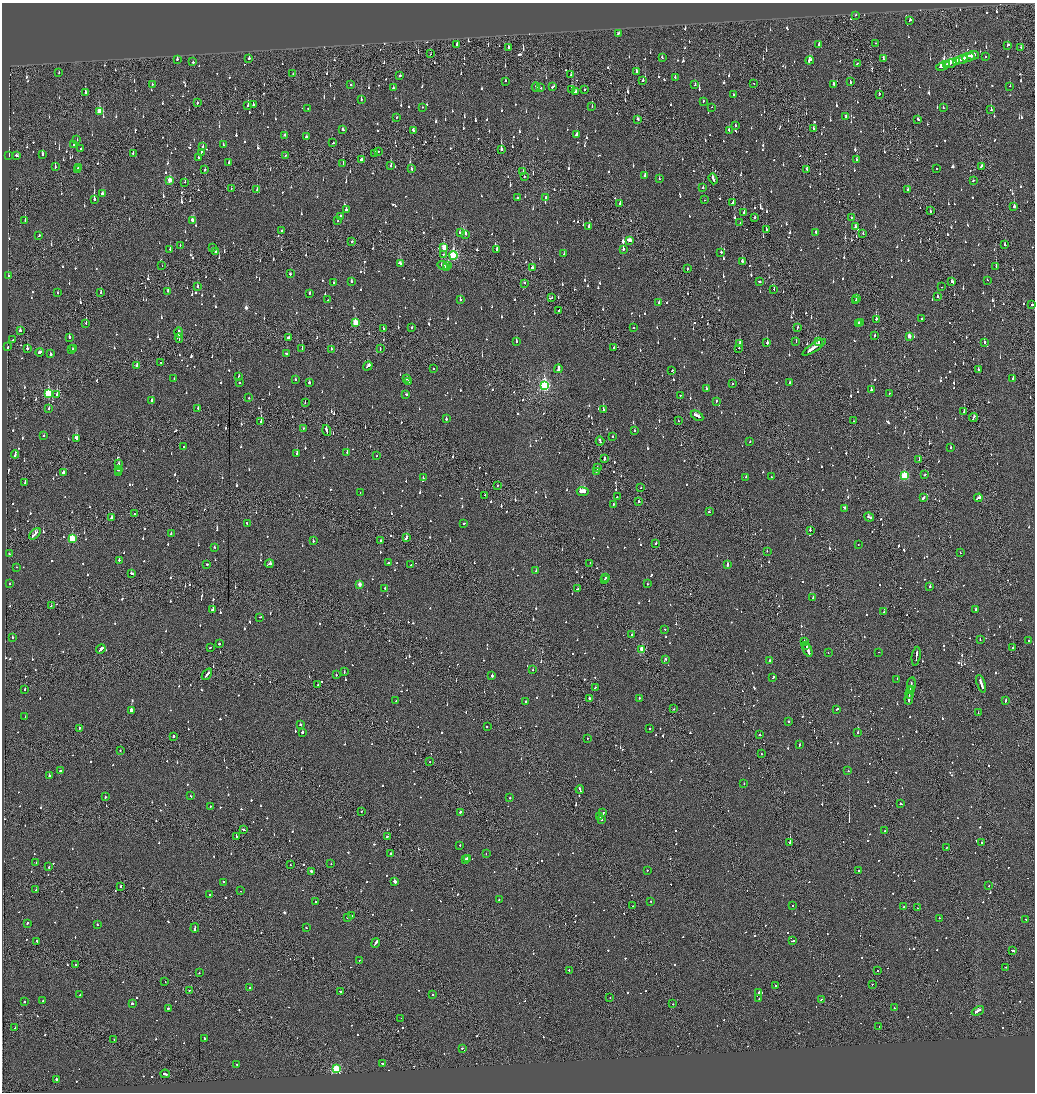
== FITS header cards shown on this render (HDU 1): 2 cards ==
NAXIS1  =                 2065
NAXIS2  =                 2180

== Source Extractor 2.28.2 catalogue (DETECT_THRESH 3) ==
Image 2065 x 2180 px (HDU 1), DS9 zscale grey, zoomed out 1/2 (1 PNG px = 2 x 2 image px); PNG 1037 x 1094 px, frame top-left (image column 1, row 2179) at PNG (2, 3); each listed source drawn as its Kron ellipse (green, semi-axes under 4 px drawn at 4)
Background -0.097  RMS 0.063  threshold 0.189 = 3 sigma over >= 5 px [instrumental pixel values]
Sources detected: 1852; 88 cannot appear on this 1/2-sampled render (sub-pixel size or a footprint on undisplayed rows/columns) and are neither listed nor drawn; of the other 1764, the 500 brightest by FLUX_AUTO listed and drawn (1264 fainter detections omitted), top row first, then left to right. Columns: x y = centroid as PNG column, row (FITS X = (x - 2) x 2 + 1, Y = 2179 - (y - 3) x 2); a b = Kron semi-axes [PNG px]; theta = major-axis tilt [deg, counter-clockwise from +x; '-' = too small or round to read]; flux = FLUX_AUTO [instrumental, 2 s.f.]
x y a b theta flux
856 15 2 1 - 190
910 20 2 2 - 100
619 33 3 2 - 110
876 43 2 1 - 82
457 44 3 2 - 110
819 44 2 2 - 130
1008 45 3 2 - 190
508 47 3 2 - 110
1021 47 3 2 - 66
430 54 2 1 - 100
973 55 6 3 7 220
968 57 6 2 14 230
985 57 2 2 - 80
249 58 2 2 - 160
662 58 3 2 - 71
883 58 4 2 - 130
177 59 2 2 - 250
962 59 6 2 20 280
810 60 4 2 - 320
956 61 4 3 - 270
193 62 2 2 - 140
858 63 3 2 - 110
951 63 5 3 - 440
947 65 3 2 - 150
943 66 7 3 23 390
636 71 2 2 - 760
59 72 2 2 - 78
293 74 3 1 - 140
571 75 3 2 - 69
400 76 2 2 - 180
675 77 3 2 - 65
506 81 2 2 - 84
643 81 2 2 - 290
850 81 4 2 - 120
754 83 2 1 - 120
152 84 2 2 - 77
833 84 3 2 - 130
351 85 2 2 - 170
695 85 3 2 - 68
1010 86 2 1 - 65
536 87 4 2 - 230
553 87 3 2 - 160
393 88 3 2 - 100
541 88 2 2 - 170
572 89 3 2 - 300
584 89 2 2 - 430
575 91 2 2 - 76
85 92 3 2 - 160
733 94 2 2 - 88
879 94 2 2 - 90
361 100 2 2 - 86
703 101 2 2 - 150
197 103 2 2 - 150
253 105 2 2 - 180
248 106 2 2 - 230
423 107 2 1 - 70
592 107 2 1 - 130
712 107 2 2 - 110
308 108 2 2 - 110
943 108 2 2 - 130
991 110 2 2 - 140
99 111 3 3 - 330
846 116 3 2 - 79
397 117 2 2 - 71
637 119 2 2 - 72
918 119 2 2 - 220
735 126 2 2 - 71
813 128 3 2 - 150
343 129 3 2 - 100
413 130 3 2 - 200
729 130 3 2 - 68
285 135 3 2 - 92
576 135 4 2 - 140
306 136 2 2 - 280
77 140 2 2 - 170
333 143 2 1 - 73
73 144 2 2 - 120
223 145 2 2 - 70
203 147 2 2 - 160
81 148 2 2 - 120
501 149 2 2 - 790
378 151 2 2 - 95
201 152 2 2 - 160
133 153 2 2 - 86
375 153 2 1 - 110
42 154 2 2 - 180
9 156 3 2 - 78
17 156 4 2 - 140
285 156 3 2 - 110
198 157 2 2 - 120
362 159 4 2 - 190
856 160 2 2 - 140
229 163 2 2 - 180
343 164 2 1 - 77
391 166 3 2 - 190
981 166 4 2 - 120
55 167 2 2 - 180
78 167 3 2 - 100
77 169 2 2 - 88
205 169 3 2 - 74
411 169 2 2 - 170
807 169 2 2 - 67
936 169 2 2 - 120
523 171 2 2 - 73
645 175 2 2 - 91
524 176 2 2 - 140
659 179 2 2 - 160
713 179 5 2 - 190
170 180 3 2 - 270
973 180 2 2 - 200
185 182 2 2 - 120
703 188 2 1 - 370
231 189 2 2 - 110
257 189 2 1 - 87
907 190 2 1 - 660
103 193 3 2 - 330
546 197 3 2 - 100
518 198 3 2 - 86
94 199 3 2 - 2300
704 200 2 1 - 100
733 203 3 2 - 120
620 204 2 2 - 270
1014 206 2 2 - 300
346 210 2 2 - 310
930 211 2 2 - 240
744 213 3 1 - 500
340 216 2 2 - 210
754 217 2 2 - 170
851 217 2 2 - 96
25 220 2 2 - 130
338 220 2 2 - 69
193 221 4 2 - 660
740 223 2 1 - 110
855 226 3 2 - 85
589 227 3 2 - 170
766 229 2 2 - 210
282 231 2 2 - 140
816 232 2 2 - 77
461 233 4 2 - 130
465 234 4 2 - 480
863 234 2 2 - 82
39 235 2 2 - 100
629 240 4 2 - 250
352 242 2 2 - 130
180 245 2 2 - 78
1005 245 2 2 - 200
444 247 3 3 - 290
212 248 2 2 - 110
170 249 2 2 - 140
497 249 2 2 - 110
623 249 2 2 - 210
216 252 2 2 - 380
721 252 2 2 - 190
444 254 2 2 - 67
564 254 2 2 - 91
453 255 4 3 - 1300
742 261 3 2 - 260
400 263 4 2 - 190
443 265 5 2 - 200
448 265 3 2 - 76
162 266 2 1 - 89
996 266 2 2 - 120
446 267 3 2 - 130
533 268 3 2 - 160
688 269 3 2 - 130
290 274 2 2 - 210
9 276 3 2 - 81
987 280 2 2 - 85
351 281 2 2 - 160
334 282 2 2 - 110
760 282 2 2 - 150
952 282 3 2 - 120
524 283 3 2 - 100
197 287 3 2 - 90
941 287 2 1 - 110
774 289 2 2 - 130
168 291 2 2 - 240
58 293 2 2 - 76
101 293 2 2 - 120
310 293 2 2 - 99
937 296 2 2 - 190
552 298 2 2 - 90
856 298 4 2 - 150
328 300 2 2 - 71
460 300 2 2 - 330
855 300 2 1 - 82
659 302 2 2 - 70
1032 305 2 2 - 100
559 311 2 2 - 220
876 319 2 2 - 390
921 319 2 2 - 77
86 323 2 1 - 200
355 323 3 3 - 510
859 323 3 2 - 160
860 323 3 1 - 99
412 327 2 2 - 120
634 327 2 2 - 130
797 328 3 2 - 74
383 329 2 2 - 69
20 331 3 2 - 140
179 332 5 2 - 240
874 335 2 2 - 70
909 336 3 2 - 100
69 337 2 2 - 700
179 338 5 2 - 330
288 338 2 2 - 1500
13 340 2 2 - 200
516 341 2 2 - 100
796 342 2 1 - 70
818 342 2 2 - 190
984 342 2 2 - 91
767 343 2 2 - 1400
740 344 4 2 - 500
8 347 3 2 - 130
614 347 2 1 - 88
814 347 14 2 33 640
27 348 2 2 - 380
302 348 2 1 - 98
380 348 2 2 - 110
739 348 2 2 - 100
72 349 2 2 - 130
74 349 2 2 - 78
331 349 2 2 - 120
40 352 4 2 - 170
286 353 3 2 - 110
50 354 2 2 - 510
161 362 2 1 - 76
136 366 3 2 - 80
368 366 5 2 - 140
433 369 2 2 - 89
558 369 4 2 - 220
978 369 2 2 - 84
672 371 2 2 - 110
239 376 2 2 - 81
406 378 2 2 - 85
174 379 2 2 - 85
1013 379 2 2 - 360
296 380 2 2 - 69
409 381 2 2 - 960
309 382 2 2 - 190
239 383 2 2 - 71
789 383 2 2 - 75
732 384 2 2 - 77
544 385 4 3 - 2000
706 389 2 2 - 120
871 390 2 2 - 150
889 393 2 2 - 150
48 394 4 3 - 890
406 394 2 2 - 330
57 395 2 2 - 430
680 395 2 2 - 89
249 398 2 2 - 89
152 400 2 2 - 130
716 401 2 2 - 100
305 403 2 2 - 85
49 408 2 2 - 70
198 408 2 2 - 160
603 409 3 2 - 230
964 411 2 1 - 270
697 416 7 2 -31 300
973 417 5 2 - 130
446 419 3 2 - 130
261 421 2 1 - 740
678 421 2 1 - 78
853 421 2 2 - 83
303 428 2 1 - 95
327 430 6 2 -74 370
634 431 2 2 - 140
44 435 2 2 - 78
613 436 2 2 - 81
76 439 3 2 - 930
600 441 4 2 - 170
749 442 2 2 - 230
184 446 2 2 - 76
951 447 2 2 - 93
347 452 2 2 - 170
297 453 2 2 - 190
15 454 4 2 - 190
376 456 2 2 - 81
604 459 2 2 - 420
919 459 2 1 - 91
118 464 3 2 - 140
597 468 2 2 - 670
118 469 2 2 - 560
596 471 2 2 - 220
64 472 2 2 - 770
118 473 2 2 - 82
925 475 2 1 - 300
904 476 3 3 - 820
423 477 3 2 - 92
746 477 2 2 - 91
771 477 2 1 - 66
25 482 2 2 - 93
497 486 2 1 - 96
641 487 2 2 - 74
583 492 6 2 -8 1900
360 493 2 1 - 190
485 495 2 2 - 65
617 497 2 2 - 95
924 497 4 2 - 170
978 498 4 2 - 130
639 502 3 2 - 110
613 505 3 2 - 81
845 508 3 2 - 160
710 512 2 2 - 140
134 514 2 2 - 110
111 517 3 2 - 110
869 517 5 2 - 180
464 523 2 2 - 67
247 524 2 2 - 170
810 530 2 2 - 190
35 534 7 2 43 380
171 534 2 2 - 65
72 538 3 3 - 680
406 538 4 2 - 220
313 541 2 2 - 110
380 541 3 2 - 120
656 543 2 2 - 66
858 544 2 2 - 120
214 547 2 2 - 70
767 551 2 2 - 81
960 553 2 2 - 65
9 554 2 2 - 82
119 560 2 2 - 180
388 563 2 2 - 67
590 563 2 2 - 69
207 564 2 2 - 120
269 564 4 2 - 220
411 565 2 2 - 73
728 565 3 2 - 270
16 567 2 2 - 140
536 571 2 2 - 65
131 573 3 2 - 140
606 577 3 2 - 210
604 580 3 1 - 160
9 583 2 2 - 72
360 584 3 2 - 120
648 584 2 2 - 86
930 587 2 2 - 400
385 588 2 2 - 77
578 589 4 2 - 150
813 598 2 2 - 280
51 606 2 1 - 230
213 609 2 2 - 120
976 609 2 2 - 110
884 612 2 2 - 96
260 617 3 2 - 98
664 629 2 2 - 67
632 635 2 2 - 180
12 638 2 2 - 480
980 640 2 2 - 71
1028 641 2 2 - 140
804 642 2 1 - 70
219 644 2 2 - 190
806 646 2 1 - 240
210 648 2 2 - 250
1013 648 2 2 - 130
101 649 5 2 - 1100
642 649 3 2 - 330
808 650 7 2 -68 800
879 652 2 1 - 110
828 653 2 1 - 89
916 656 9 1 80 450
665 659 2 2 - 71
769 661 2 2 - 490
533 670 2 2 - 75
344 672 2 2 - 77
207 674 6 2 54 240
336 675 2 2 - 68
492 676 2 2 - 470
773 677 3 2 - 110
897 679 2 2 - 97
911 684 7 2 79 300
981 684 9 2 -72 360
318 685 2 1 - 120
595 687 2 2 - 68
25 689 2 2 - 110
910 689 2 1 - 98
910 693 5 1 - 320
639 698 2 2 - 86
589 699 3 2 - 91
909 699 6 2 82 310
1005 700 3 2 - 120
396 701 3 2 - 110
526 701 2 2 - 73
674 709 2 2 - 76
837 709 3 2 - 110
131 711 2 2 - 1700
978 713 2 1 - 170
25 717 2 2 - 120
788 722 2 2 - 120
300 725 2 2 - 100
487 726 2 2 - 98
79 728 2 1 - 180
650 728 2 2 - 65
302 732 2 2 - 270
858 732 2 2 - 250
759 734 2 2 - 340
173 736 2 2 - 290
587 739 2 2 - 160
799 745 3 2 - 76
120 750 2 2 - 74
761 754 2 1 - 160
430 762 2 2 - 110
848 770 2 2 - 78
60 771 2 2 - 70
49 776 2 2 - 560
744 784 2 2 - 71
580 789 4 2 - 200
190 796 2 2 - 120
105 797 2 2 - 290
510 798 2 2 - 120
901 804 3 2 - 190
210 806 2 2 - 72
361 811 2 1 - 190
460 812 2 2 - 290
603 813 2 2 - 83
600 817 2 1 - 190
601 820 2 2 - 68
244 830 3 2 - 75
884 831 2 1 - 230
236 836 2 2 - 230
387 836 3 2 - 85
790 842 2 2 - 3300
982 843 2 2 - 120
460 846 2 2 - 82
946 848 3 1 - 76
390 854 3 2 - 110
486 854 2 2 - 67
465 859 2 2 - 300
467 859 2 2 - 370
36 863 2 2 - 76
331 864 2 2 - 82
290 865 2 1 - 100
49 867 2 2 - 69
647 870 2 2 - 110
311 871 2 2 - 190
858 871 2 2 - 79
395 881 3 2 - 640
223 882 2 2 - 270
989 885 2 1 - 66
120 886 2 2 - 93
36 890 2 2 - 66
241 891 2 1 - 92
210 894 2 2 - 140
499 900 2 2 - 74
315 901 2 2 - 230
651 901 2 1 - 110
792 905 2 2 - 84
633 906 2 1 - 87
904 907 2 2 - 67
917 908 2 2 - 200
352 915 2 2 - 110
348 917 2 2 - 260
939 918 2 2 - 110
1026 919 2 2 - 88
27 923 2 2 - 95
97 925 2 2 - 350
195 928 5 2 - 190
306 928 2 2 - 74
793 941 4 1 - 200
37 942 3 2 - 120
376 943 5 2 - 210
1013 951 3 2 - 300
359 960 2 1 - 79
75 964 2 2 - 69
1006 967 2 1 - 89
569 970 2 2 - 96
878 971 2 1 - 71
199 973 2 2 - 92
165 982 2 1 - 67
872 984 2 1 - 66
776 985 2 1 - 69
250 988 2 2 - 180
190 990 2 2 - 150
340 991 2 2 - 80
759 992 3 2 - 430
433 994 2 2 - 88
80 995 2 2 - 78
610 997 2 1 - 160
759 999 2 2 - 240
821 999 2 2 - 74
25 1001 2 2 - 67
43 1001 2 2 - 72
132 1004 2 2 - 360
673 1004 2 1 - 200
168 1008 2 2 - 200
894 1008 2 2 - 110
978 1011 6 2 26 1300
401 1018 2 1 - 190
879 1026 2 1 - 150
15 1028 2 1 - 180
204 1038 3 2 - 170
114 1039 2 1 - 65
462 1048 2 2 - 120
382 1063 2 2 - 290
237 1065 2 2 - 77
336 1069 3 3 - 1200
165 1074 5 2 - 160
56 1079 2 2 - 180
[1264 fainter detections neither listed nor drawn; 88 sub-pixel or undisplayed-footprint detections neither listed nor drawn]